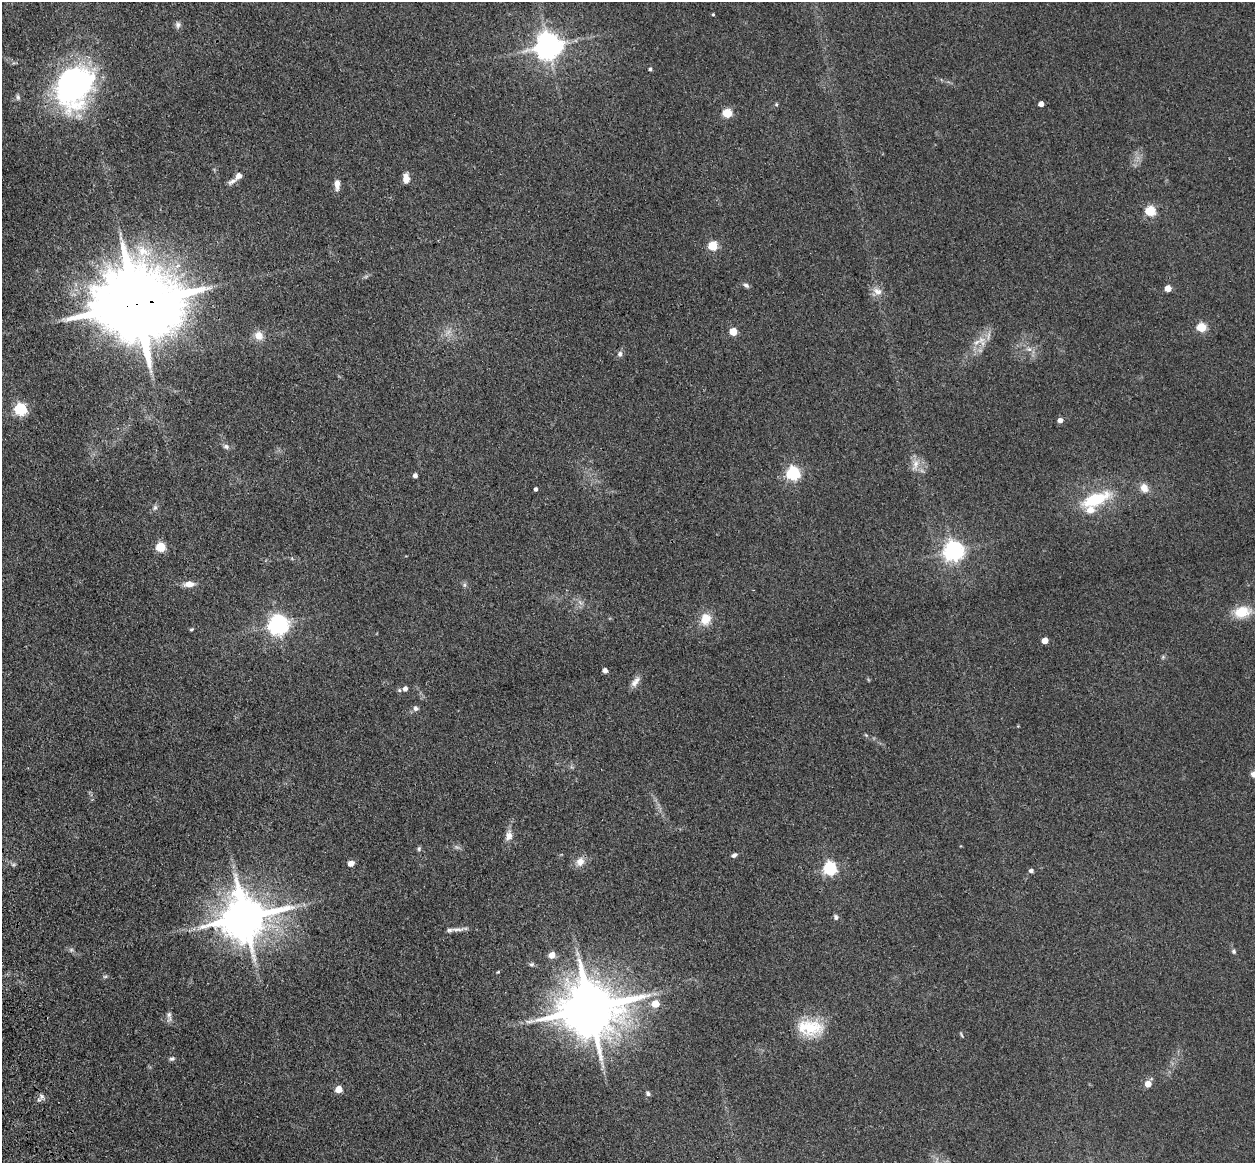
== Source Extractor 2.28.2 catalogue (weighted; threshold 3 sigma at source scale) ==
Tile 7 of 4 x 4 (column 3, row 2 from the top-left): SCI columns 2622-3874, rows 2605-3765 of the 5242 x 5094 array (HDU 1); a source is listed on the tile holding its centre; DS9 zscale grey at full resolution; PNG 1257 x 1165 px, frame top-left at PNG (2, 2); no overlay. Shown black and unused: <1% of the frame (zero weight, under 3 of 4 exposures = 6% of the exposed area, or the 3 px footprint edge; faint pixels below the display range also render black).
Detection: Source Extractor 2.28.2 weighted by HDU 2 'WHT'; one run over the whole footprint, this tile lists its part. Background 0.0963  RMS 0.0067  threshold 0.0302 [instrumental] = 3 sigma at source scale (4.5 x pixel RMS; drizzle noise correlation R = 1.50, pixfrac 1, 0.05/0.05 arcsec/px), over >= 5 px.
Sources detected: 79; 2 too faint to see at this stretch — not listed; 1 inside a brighter listed object's ellipse — not listed separately; the other 76 listed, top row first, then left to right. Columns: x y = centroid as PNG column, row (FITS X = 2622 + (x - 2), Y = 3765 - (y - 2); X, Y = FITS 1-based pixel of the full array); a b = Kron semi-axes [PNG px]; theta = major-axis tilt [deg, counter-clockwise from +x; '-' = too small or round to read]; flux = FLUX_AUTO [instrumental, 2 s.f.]
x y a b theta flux
713 14 3 3 - 0.69
178 25 9 7 -82 2.1
549 46 8 8 - 910
650 69 4 4 - 1.4
74 86 45 34 63 170
18 97 8 5 -84 1.4
776 104 5 4 - 0.89
1041 104 4 4 - 5
727 113 5 5 - 35
239 176 7 6 - 4
406 179 9 6 -90 6.4
232 181 14 6 29 3
337 184 12 6 -90 5
1150 211 5 5 - 53
713 246 5 5 - 41
746 285 8 5 -32 1.9
1168 288 5 5 - 10
877 291 14 10 -28 5.2
137 304 25 19 5 11000
1201 327 5 5 - 35
733 332 5 5 - 20
259 336 11 9 -50 6.6
981 340 11 8 26 5.7
1029 349 7 7 - 2.4
620 354 8 6 75 2.2
20 409 6 6 - 97
1060 420 5 5 - 3.6
226 446 9 6 -22 2.2
915 464 18 8 75 5.7
793 473 6 6 - 130
415 476 4 4 - 2.9
1144 488 11 9 -64 6.2
535 489 4 3 - 1.5
1095 500 27 11 20 38
155 508 8 6 88 1.7
161 547 5 5 - 42
954 551 7 7 - 390
189 584 13 7 5 5.7
464 585 7 4 90 1.3
1242 612 18 12 12 17
705 619 14 12 70 11
278 625 7 7 - 410
191 629 5 4 - 0.91
1045 640 5 4 - 8.6
605 671 5 5 - 2.5
635 682 16 8 53 4.4
405 689 6 5 - 3.2
415 708 7 7 - 2.2
1018 726 4 3 - 0.54
866 735 5 4 - 0.75
509 835 14 9 80 4.8
419 849 6 5 - 1.1
734 855 6 5 - 1.8
580 862 11 10 - 6
351 863 6 5 - 5.2
829 868 6 6 - 120
1031 871 6 5 - 1.7
836 917 7 5 -60 1.7
245 918 13 12 - 3100
457 929 24 4 0 4.1
1234 951 6 5 - 1.3
577 953 7 4 -72 1.8
552 955 6 5 - 7.3
531 964 7 5 2 1.4
498 972 5 3 - 0.71
105 976 6 4 2 1
655 1004 6 5 - 14
590 1008 17 15 5 4400
169 1016 15 6 -87 2.8
810 1028 36 21 -3 27
961 1035 8 3 -67 0.78
172 1059 8 5 28 1.4
1148 1084 5 5 - 8.9
338 1089 5 5 - 11
648 1093 6 5 - 1.5
42 1096 9 7 -55 2.6
Overlapping masked pixels (flux is a lower limit): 1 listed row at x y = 137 304